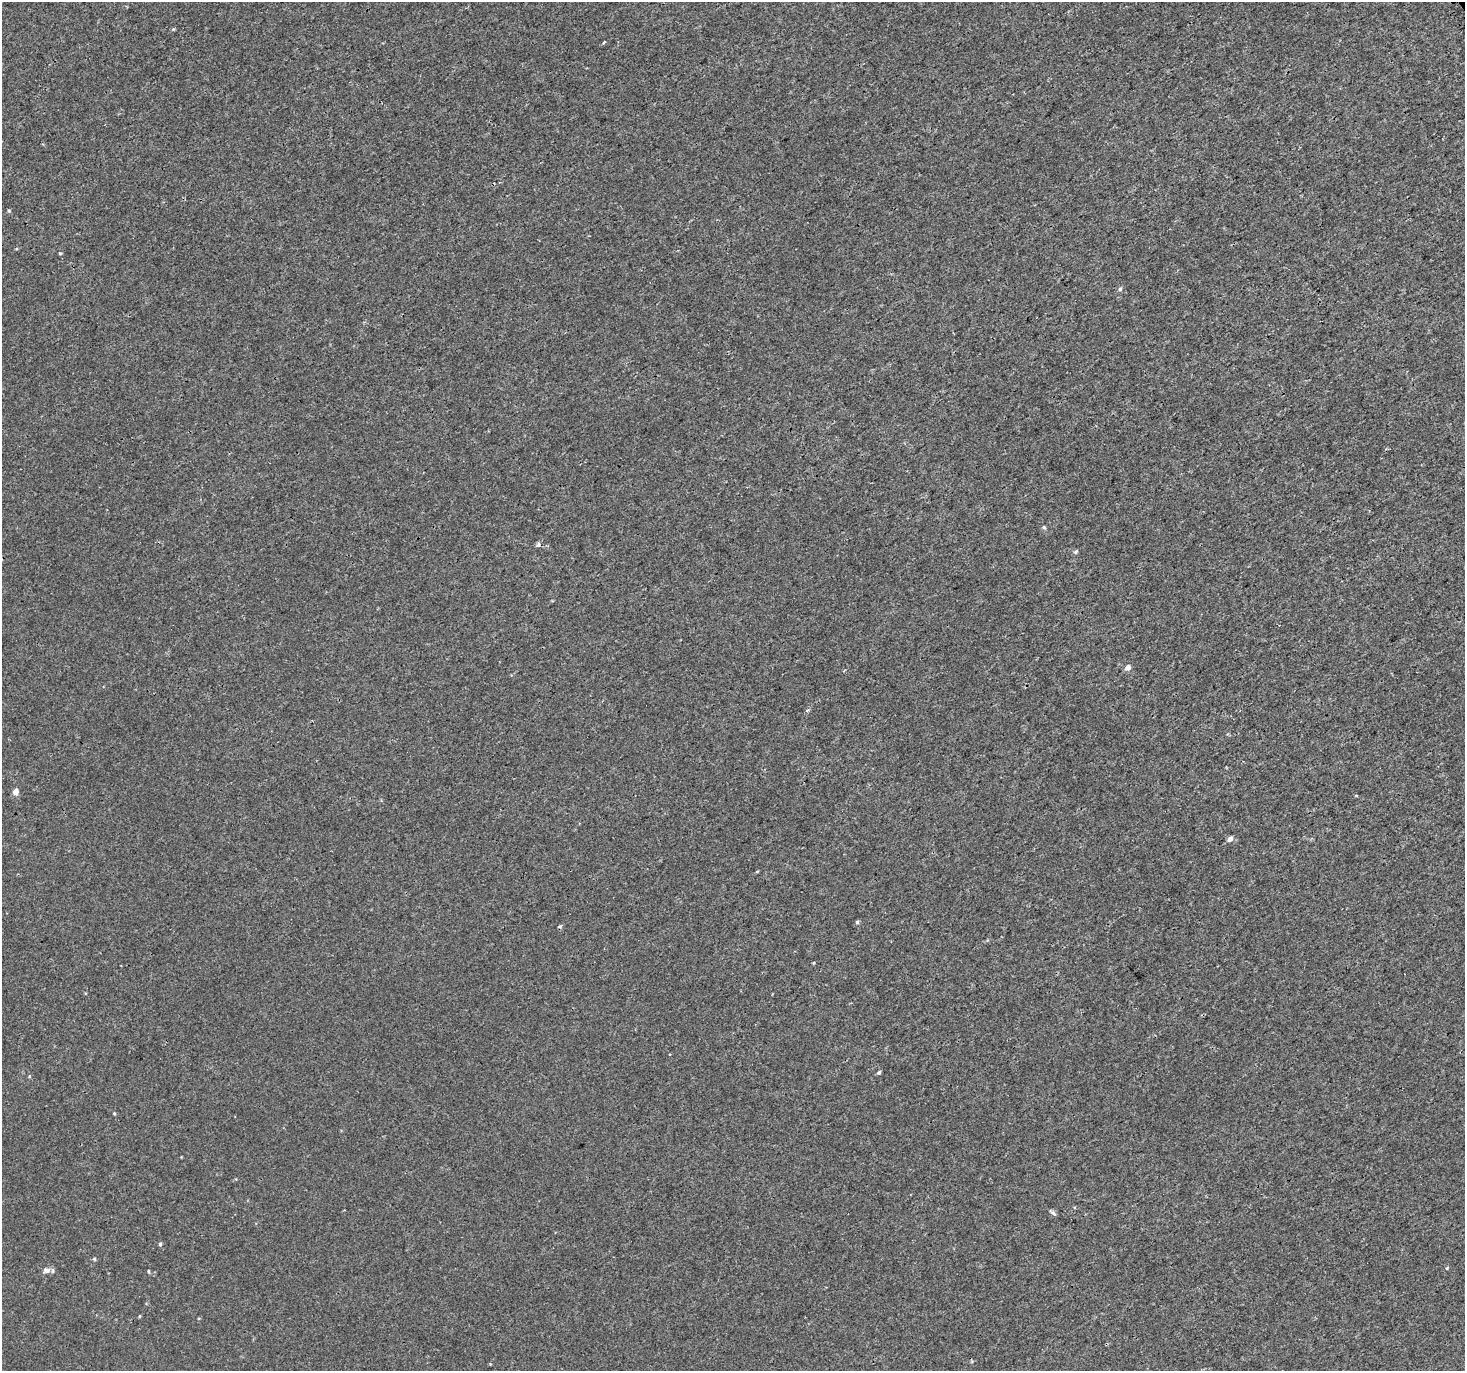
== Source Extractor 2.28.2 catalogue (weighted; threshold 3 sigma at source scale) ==
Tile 10 of 4 x 4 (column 2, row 3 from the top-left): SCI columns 1619-3081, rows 1606-2974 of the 6079 x 5979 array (HDU 1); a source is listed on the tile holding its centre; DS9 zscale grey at full resolution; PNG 1467 x 1373 px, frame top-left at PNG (2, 2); no overlay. Shown black and unused: <1% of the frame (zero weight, under 3 of 4 exposures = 5% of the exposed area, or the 3 px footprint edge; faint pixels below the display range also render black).
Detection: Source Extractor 2.28.2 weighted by HDU 2 'WHT'; one run over the whole footprint, this tile lists its part. Background 3.67e-04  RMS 0.0013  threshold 0.00591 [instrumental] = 3 sigma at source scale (4.5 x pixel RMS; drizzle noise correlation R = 1.50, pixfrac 1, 0.0396/0.0396 arcsec/px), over >= 5 px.
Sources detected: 24; all 24 listed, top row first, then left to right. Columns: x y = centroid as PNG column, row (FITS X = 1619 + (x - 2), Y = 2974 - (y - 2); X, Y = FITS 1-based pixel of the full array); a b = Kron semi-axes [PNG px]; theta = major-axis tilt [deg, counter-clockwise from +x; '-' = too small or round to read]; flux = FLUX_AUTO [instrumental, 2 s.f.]
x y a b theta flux
604 42 3 3 - 0.28
9 211 5 4 - 0.14
60 253 5 3 - 0.12
1120 289 5 5 - 0.21
1044 527 5 5 - 0.17
539 545 6 4 -89 0.27
1076 552 7 5 47 0.2
1127 668 6 5 - 0.63
807 710 5 3 - 0.16
15 792 5 5 - 1.1
1356 796 3 3 - 0.19
1230 839 6 5 - 0.55
857 922 5 4 - 0.21
560 926 5 3 - 0.15
879 1073 5 4 - 0.23
29 1076 4 4 - 0.13
114 1113 4 4 - 0.12
1053 1213 11 3 -35 0.24
160 1244 4 4 - 0.18
94 1259 4 4 - 0.16
1447 1268 5 3 - 0.11
47 1270 10 7 -5 0.62
149 1271 5 3 - 0.13
139 1316 4 3 - 0.11